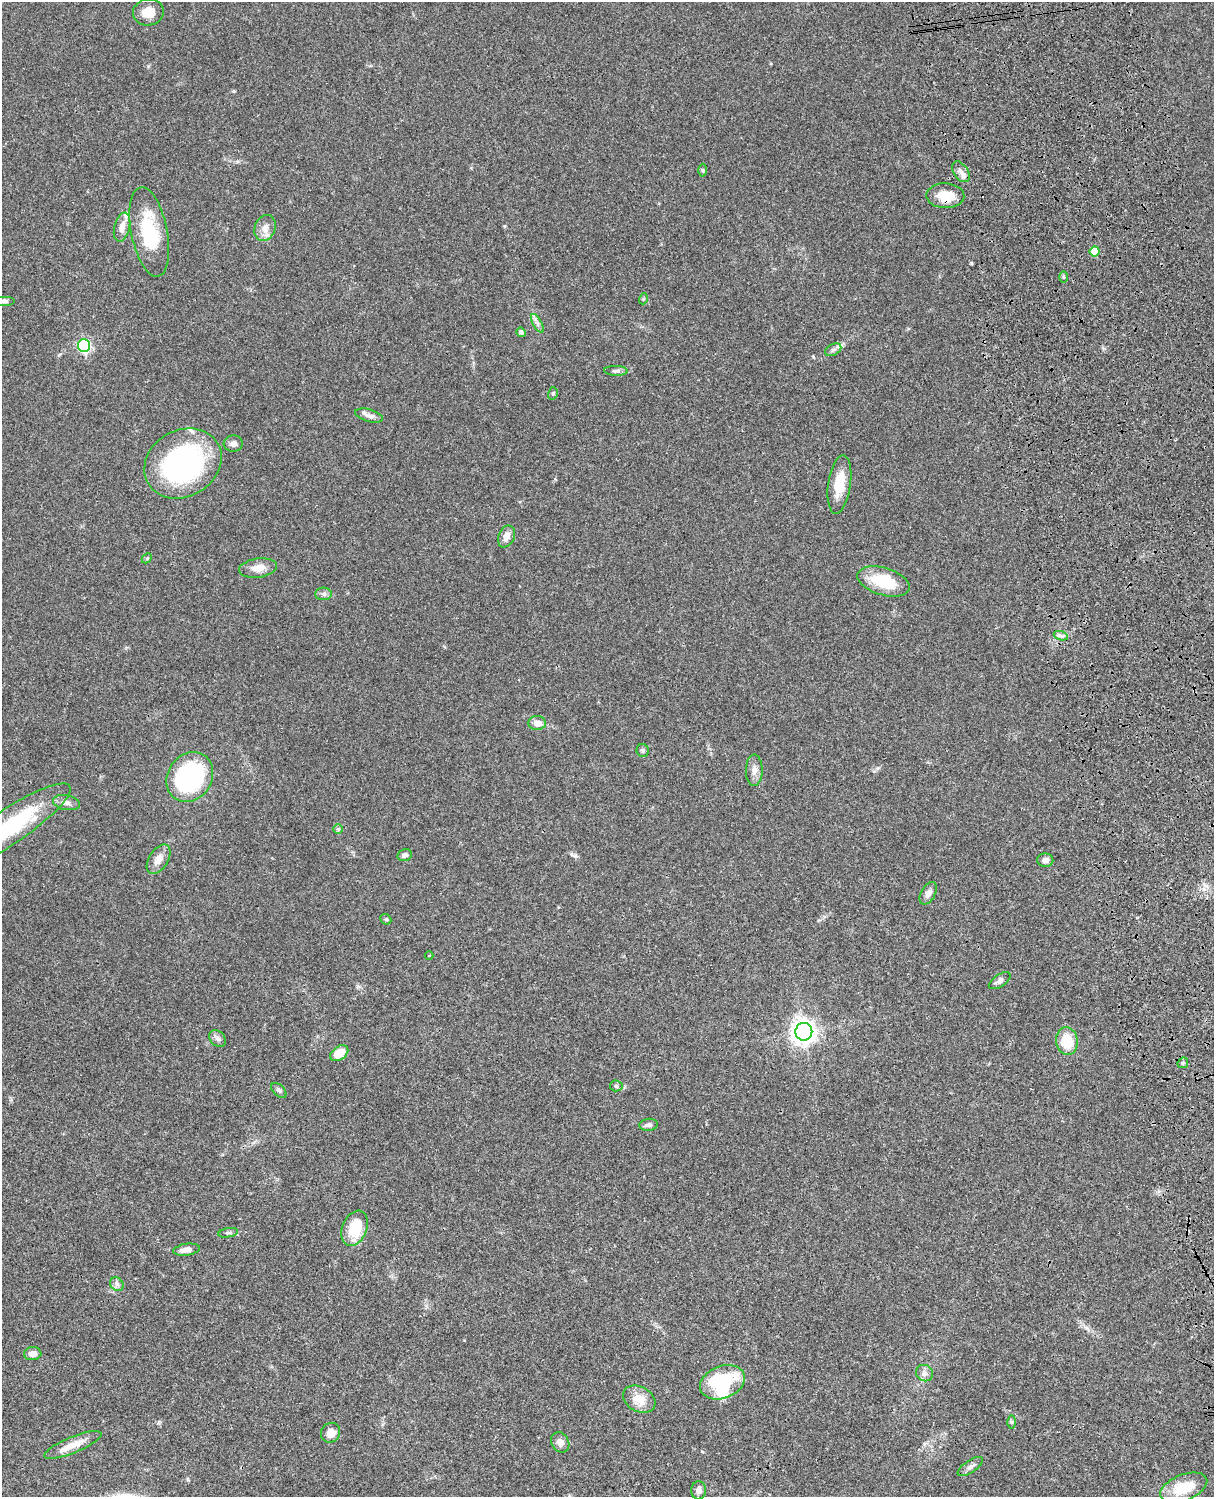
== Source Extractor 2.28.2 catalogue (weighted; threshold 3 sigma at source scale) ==
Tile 6 of 4 x 3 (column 2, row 2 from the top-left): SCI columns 1333-2544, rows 1773-3267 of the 5087 x 4927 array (HDU 1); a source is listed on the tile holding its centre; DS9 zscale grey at full resolution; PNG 1216 x 1499 px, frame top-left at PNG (2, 2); each listed source drawn as its Kron ellipse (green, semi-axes under 4 px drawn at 4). Shown black and unused: <1% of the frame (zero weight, under 3 of 4 exposures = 6% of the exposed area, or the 3 px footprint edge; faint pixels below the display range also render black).
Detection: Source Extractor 2.28.2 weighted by HDU 2 'WHT'; one run over the whole footprint, this tile lists its part. Background 0.0812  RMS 0.006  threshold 0.027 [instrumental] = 3 sigma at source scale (4.5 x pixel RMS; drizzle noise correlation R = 1.50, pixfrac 1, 0.05/0.05 arcsec/px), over >= 5 px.
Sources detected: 69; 1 inside a brighter object's white glare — neither listed nor drawn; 4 inside a brighter listed object's ellipse — not listed separately; the other 64 listed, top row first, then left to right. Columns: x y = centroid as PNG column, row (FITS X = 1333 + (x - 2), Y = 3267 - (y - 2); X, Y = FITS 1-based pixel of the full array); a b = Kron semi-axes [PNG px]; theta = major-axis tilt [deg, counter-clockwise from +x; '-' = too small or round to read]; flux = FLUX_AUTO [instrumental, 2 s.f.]
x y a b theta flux
148 12 15 13 10 6.9
702 170 6 4 -89 0.92
961 172 11 7 -56 3.3
945 196 19 12 -2 12
122 227 15 7 76 4.9
265 228 13 10 66 5.1
149 232 45 18 -79 31
1094 251 5 5 - 11
1063 277 6 4 -89 0.75
643 299 5 3 - 0.57
4 301 10 5 0 1.5
537 323 10 4 -60 2
521 332 5 4 - 1.5
84 346 6 6 - 88
833 350 9 5 29 1.9
616 371 12 5 -2 1.6
553 393 6 5 - 0.96
369 416 14 6 -15 2.7
233 444 9 8 - 2.9
183 463 40 33 30 120
839 484 29 11 82 14
506 536 11 8 67 4.2
147 558 6 4 45 0.73
258 568 19 9 7 6.7
883 581 27 13 -17 23
323 594 8 6 0 1.7
1061 636 7 4 -19 1.5
537 723 9 7 -3 4.9
643 750 7 6 - 1
754 770 16 8 89 4.4
190 777 26 22 56 83
66 803 14 7 -11 3.2
8 827 74 17 34 61
338 829 5 5 - 0.81
405 855 7 5 15 2.2
158 859 16 9 57 5.7
1045 860 8 7 - 3
928 893 12 7 60 3.1
386 919 6 5 - 0.84
429 955 4 3 - 0.4
1000 981 12 6 34 2.4
804 1032 9 8 - 460
218 1038 9 7 -45 2
1067 1041 14 10 -82 18
339 1053 10 6 36 11
1183 1063 6 5 - 1.1
616 1086 6 5 - 1.2
279 1090 9 5 -44 1.4
649 1125 9 6 5 1.8
355 1228 18 12 68 19
228 1233 10 4 10 1.3
187 1250 13 6 8 4
117 1284 7 6 - 1.7
33 1354 9 6 3 3.7
924 1373 9 8 - 2.5
722 1382 23 16 21 44
639 1399 17 12 -30 9.7
1012 1422 6 4 -89 0.97
330 1433 10 9 - 6.2
560 1442 10 8 -57 4.2
73 1445 30 8 22 8.7
970 1467 14 6 33 2.4
1184 1488 25 13 21 17
699 1490 9 7 86 2.5
Overlapping masked pixels (flux is a lower limit): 1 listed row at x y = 945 196
Isophote crosses this tile's border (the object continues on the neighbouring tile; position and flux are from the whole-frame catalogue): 1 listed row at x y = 8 827